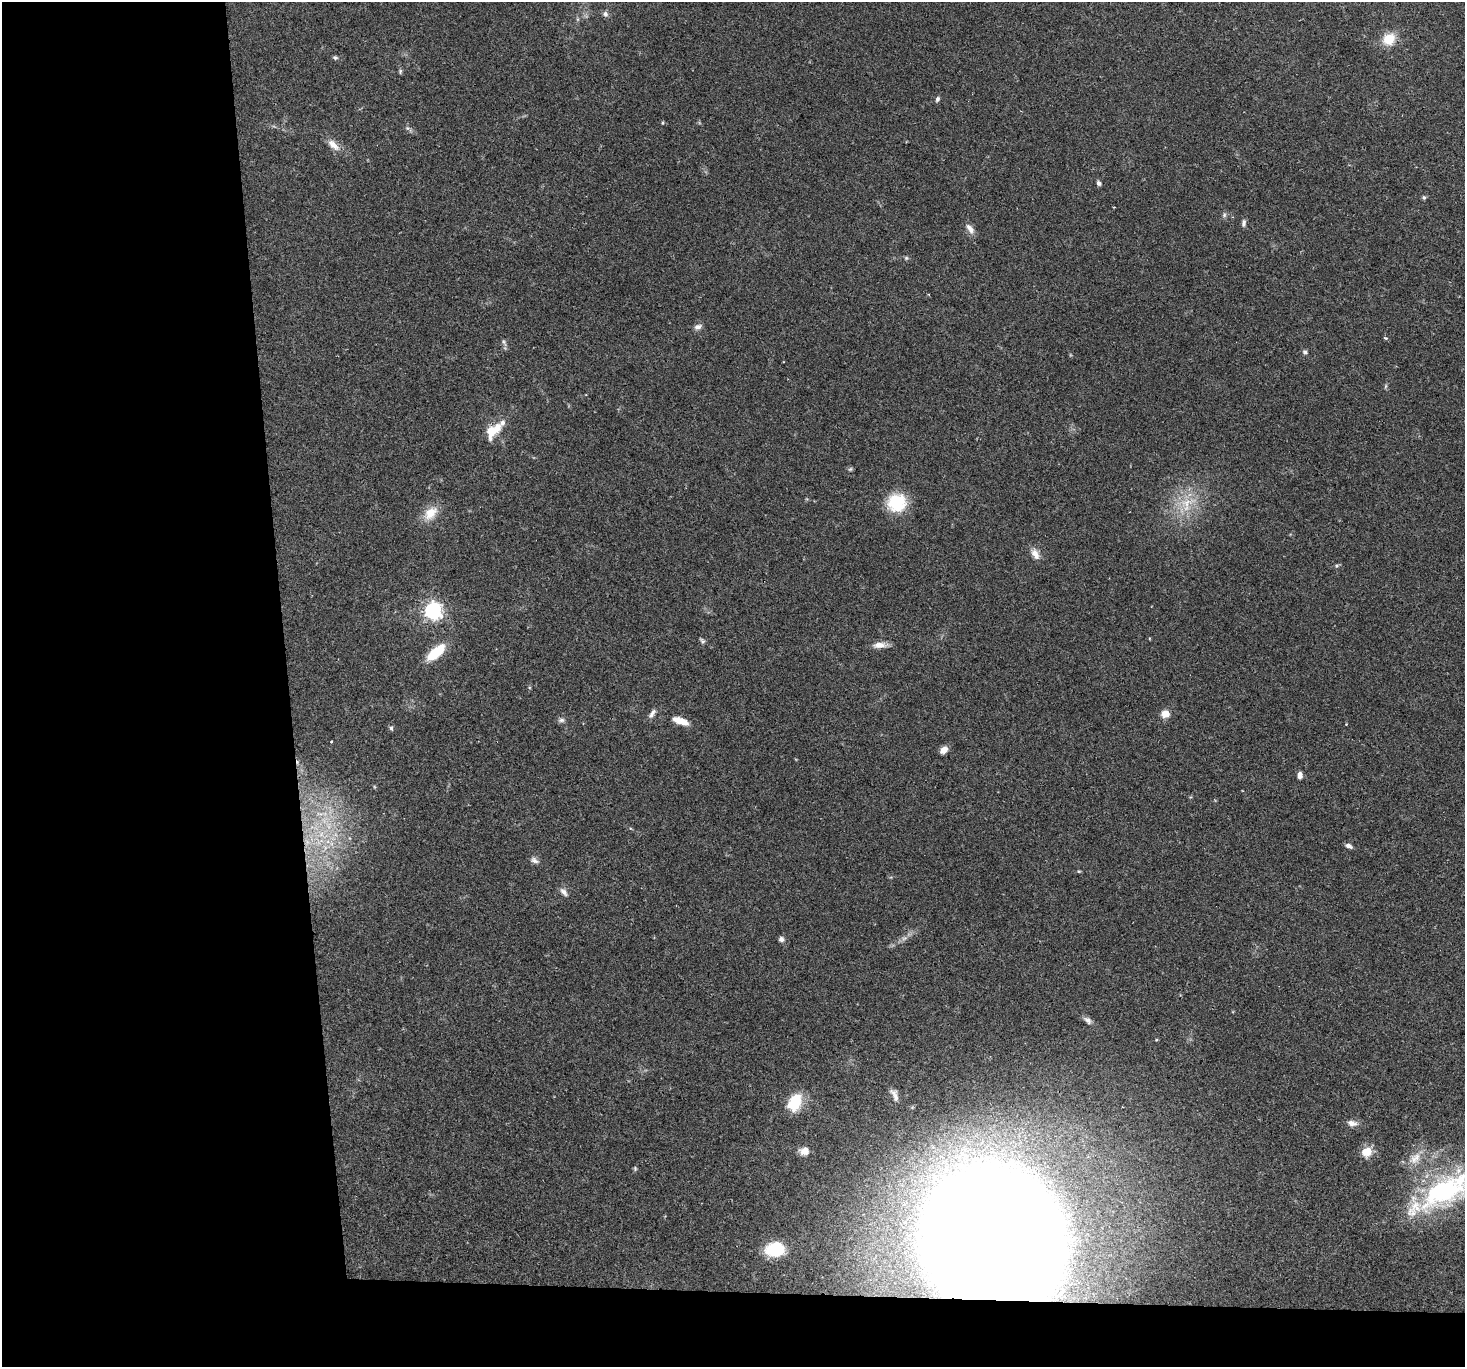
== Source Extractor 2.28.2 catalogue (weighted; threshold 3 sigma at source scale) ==
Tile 7 of 3 x 3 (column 1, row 3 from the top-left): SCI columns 1-1463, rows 147-1511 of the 4390 x 4366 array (HDU 1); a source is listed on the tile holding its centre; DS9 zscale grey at full resolution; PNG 1467 x 1369 px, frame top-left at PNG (2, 2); no overlay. Shown black and unused: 24% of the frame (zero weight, under 2 of 3 exposures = <1% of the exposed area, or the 3 px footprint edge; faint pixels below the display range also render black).
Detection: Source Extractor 2.28.2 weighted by HDU 2 'WHT'; one run over the whole footprint, this tile lists its part. Background 0.0565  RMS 0.0045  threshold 0.0202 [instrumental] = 3 sigma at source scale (4.5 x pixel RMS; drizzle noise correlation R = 1.50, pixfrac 1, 0.05/0.05 arcsec/px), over >= 5 px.
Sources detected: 66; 1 cosmic-ray / hot-pixel residue — not listed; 3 inside a brighter listed object's ellipse — not listed separately; the other 62 listed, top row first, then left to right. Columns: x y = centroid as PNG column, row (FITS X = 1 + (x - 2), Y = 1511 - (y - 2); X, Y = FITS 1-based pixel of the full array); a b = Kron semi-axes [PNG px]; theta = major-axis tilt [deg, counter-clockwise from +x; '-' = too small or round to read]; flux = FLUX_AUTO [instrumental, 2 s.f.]
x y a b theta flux
605 14 8 7 - 1.4
1389 39 18 16 43 8.7
335 58 6 5 - 0.87
400 71 7 5 72 0.68
937 99 7 5 66 1.1
663 123 4 4 - 0.48
407 128 6 5 - 0.93
333 145 19 9 -44 4.4
1098 183 7 5 -66 1.1
1424 197 5 5 - 0.83
1114 207 2 2 - 0.31
1224 215 7 6 - 1
1244 223 9 5 85 1.4
970 229 15 7 -56 2.8
906 258 5 5 - 0.68
698 327 9 6 19 1.9
1386 338 5 4 - 0.6
504 342 11 4 -66 1.1
1305 352 7 6 - 1
1385 386 7 4 81 0.68
492 431 16 9 42 13
850 469 6 5 - 0.75
897 502 18 17 - 22
1187 504 26 19 52 16
430 513 20 13 44 8.2
1035 554 14 8 -60 3.6
1337 566 6 5 - 0.69
433 611 7 7 - 190
702 641 9 5 -52 0.94
880 645 19 7 3 3.6
436 652 23 10 40 14
652 714 15 6 55 2
1165 714 10 9 - 4
561 720 8 6 15 1.4
680 721 18 7 -20 6.2
1346 724 3 3 - 0.28
391 728 6 5 - 0.91
331 742 3 3 - 0.4
944 750 8 6 39 3.4
1300 775 8 6 87 2.2
320 814 15 6 -1 3.9
329 826 14 10 -72 6.8
321 834 12 9 82 5.2
1349 846 8 5 -24 1.6
325 848 15 7 71 5.3
534 860 12 7 -31 1.8
1079 871 5 4 - 0.49
564 892 14 7 -49 2.1
904 938 10 5 23 1.6
781 939 6 5 - 1.8
1088 1020 13 7 -40 2
1156 1040 4 3 - 0.46
894 1095 16 7 -67 2.5
795 1102 15 10 61 21
1352 1123 14 8 -8 2.7
804 1151 11 9 4 3.6
1367 1152 11 10 - 7.3
1415 1158 21 14 43 7.2
635 1169 6 5 - 0.68
1443 1191 66 39 24 76
993 1239 87 77 -63 2500
775 1249 15 11 6 28
Overlapping masked pixels (flux is a lower limit): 1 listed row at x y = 993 1239
Isophote crosses this tile's border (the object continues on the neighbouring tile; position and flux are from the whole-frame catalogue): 1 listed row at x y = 1443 1191